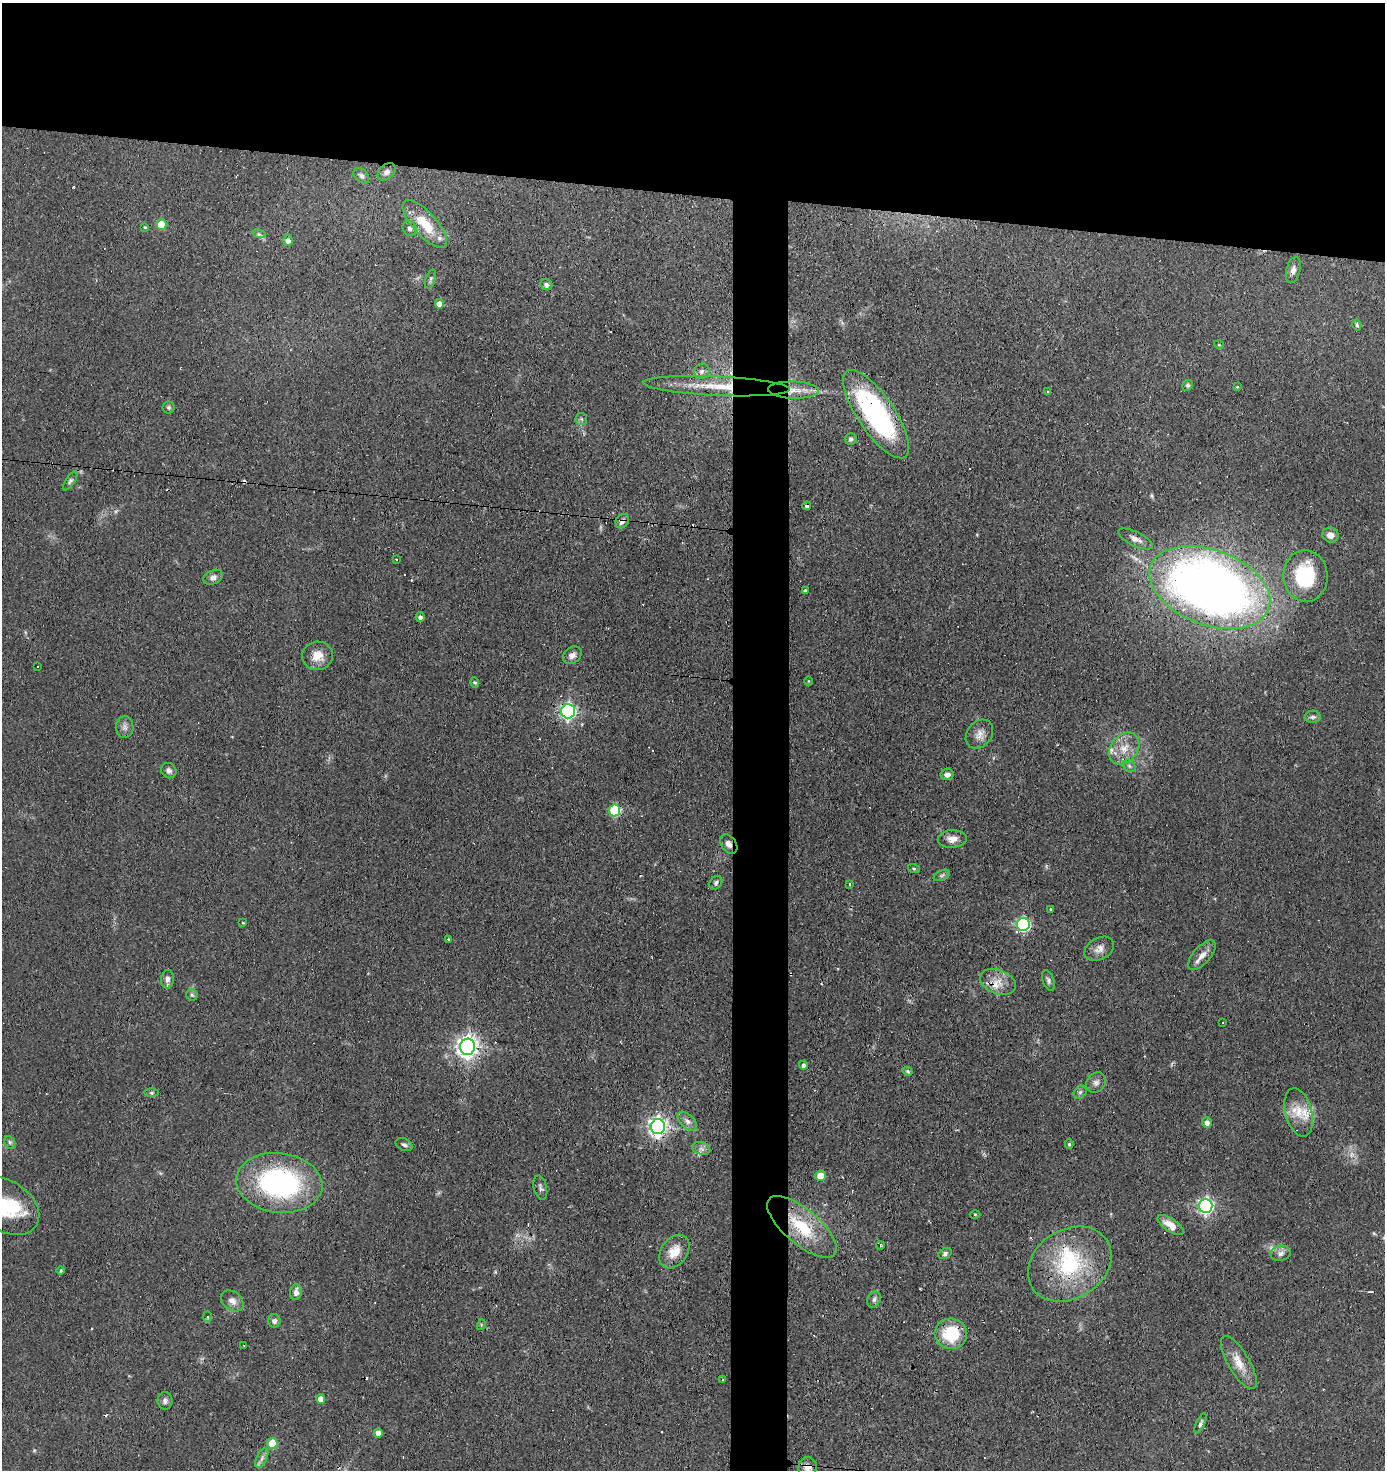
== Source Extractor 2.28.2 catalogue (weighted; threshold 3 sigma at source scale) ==
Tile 2 of 3 x 3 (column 2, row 1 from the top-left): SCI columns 1483-2865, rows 2936-4403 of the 4429 x 4403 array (HDU 1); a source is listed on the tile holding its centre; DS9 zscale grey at full resolution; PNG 1387 x 1472 px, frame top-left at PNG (2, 3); each listed source drawn as its Kron ellipse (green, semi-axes under 4 px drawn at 4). Shown black and unused: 17% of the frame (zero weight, under 3 of 4 exposures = <1% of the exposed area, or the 3 px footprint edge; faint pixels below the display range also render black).
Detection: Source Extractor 2.28.2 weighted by HDU 2 'WHT'; one run over the whole footprint, this tile lists its part. Background 0.11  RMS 0.0053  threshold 0.024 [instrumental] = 3 sigma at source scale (4.5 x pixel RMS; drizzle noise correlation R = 1.50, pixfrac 1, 0.05/0.05 arcsec/px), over >= 5 px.
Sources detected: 136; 2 too faint to see at this stretch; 1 inside a brighter object's white glare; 17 cosmic-ray / hot-pixel residue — neither listed nor drawn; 5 inside a brighter listed object's ellipse — not listed separately; the other 111 listed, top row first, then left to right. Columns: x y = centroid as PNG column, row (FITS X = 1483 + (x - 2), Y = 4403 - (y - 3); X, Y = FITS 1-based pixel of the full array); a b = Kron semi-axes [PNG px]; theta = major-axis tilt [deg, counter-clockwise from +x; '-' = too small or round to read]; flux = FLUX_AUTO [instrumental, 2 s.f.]
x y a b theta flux
387 172 10 7 41 2.2
361 176 9 6 -44 1.6
161 224 5 5 - 11
425 224 30 11 -48 17
145 227 3 3 - 1.5
410 228 8 6 -56 1.6
259 234 6 4 -16 1
288 240 5 4 - 2.5
1293 270 13 7 75 2.8
431 279 10 5 71 1.2
546 285 6 5 - 1.6
439 304 5 4 - 3.7
1357 325 5 3 - 0.83
1219 345 5 3 - 0.44
702 371 8 7 - 2
1188 385 5 5 - 0.93
717 386 73 9 -3 21
1237 387 3 3 - 0.6
793 390 25 8 -2 7.2
1048 392 4 3 - 0.8
169 407 6 6 - 0.95
876 414 52 18 -56 95
581 419 6 6 - 1.1
851 439 6 6 - 1.2
70 481 11 4 56 1.4
807 506 4 3 - 6.1
622 521 8 6 53 1.9
1330 535 8 7 - 4.1
1135 539 19 7 -25 3.6
396 559 2 2 - 0.35
1305 576 26 22 -86 31
213 577 10 7 22 2.5
1210 587 63 37 -20 530
805 590 4 3 - 0.83
420 617 5 4 - 1.8
572 655 10 8 40 2.6
317 656 15 14 - 7.3
38 666 2 2 - 0.42
808 681 4 3 - 0.37
475 683 5 3 - 0.73
568 711 7 6 - 140
1313 717 8 6 3 1.5
125 727 11 9 -89 2.4
979 734 16 12 51 4.6
1124 748 18 13 49 8.3
1129 766 7 5 -46 1.2
169 771 8 7 - 2.1
947 774 6 6 - 2.6
615 810 6 5 - 39
952 839 14 9 2 4.4
729 844 11 7 -53 3.1
914 869 6 4 -19 0.62
942 875 9 5 24 1.1
716 883 7 6 - 1.5
850 884 3 2 - 1
1050 909 3 2 - 0.64
243 923 3 2 - 0.48
1023 924 6 6 - 89
448 939 3 3 - 0.78
1099 949 16 11 30 4.2
1202 955 18 8 48 4.7
167 979 9 6 83 2.8
1048 981 11 5 -71 1.6
998 982 18 12 -20 7.6
192 995 6 5 - 0.92
1223 1022 3 3 - 1.7
468 1047 8 7 - 330
803 1065 4 4 - 1.5
908 1071 5 4 - 0.89
1096 1083 11 9 50 2.5
1080 1092 7 5 45 1.1
151 1093 7 4 0 0.8
1299 1112 25 13 -75 11
687 1121 12 6 -43 2.6
1207 1123 5 5 - 2.3
658 1127 7 7 - 270
10 1142 6 5 - 0.97
404 1144 9 6 -25 1.4
1069 1144 5 4 - 0.87
701 1148 9 6 -17 2.1
821 1176 5 5 - 12
279 1183 43 30 -7 96
540 1188 12 6 -77 1.6
5 1206 37 25 -32 29
1206 1206 7 6 - 150
975 1214 5 3 - 0.45
1170 1225 15 6 -34 6.3
802 1227 43 17 -40 27
880 1246 4 2 - 1
674 1252 18 13 54 8.7
1281 1253 10 7 12 2.4
945 1254 7 5 30 1.3
1070 1264 44 34 32 50
61 1270 4 4 - 0.81
296 1292 8 5 84 3.2
874 1299 8 6 69 1.6
232 1301 12 9 -38 3.4
207 1317 5 4 - 1
274 1321 6 6 - 1.8
481 1325 5 3 - 0.51
951 1334 16 15 - 24
244 1345 3 2 - 0.54
1239 1362 30 10 -59 8.7
722 1379 3 2 - 0.49
320 1399 5 4 - 3.6
165 1401 8 7 - 1.9
1200 1423 11 4 64 1.3
378 1433 5 4 - 4.4
272 1443 5 5 - 16
262 1458 10 5 66 2
808 1467 10 9 - 4
Overlapping masked pixels (flux is a lower limit): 11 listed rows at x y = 717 386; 793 390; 876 414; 622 521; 1305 576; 1210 587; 729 844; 998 982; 802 1227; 951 1334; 808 1467
Isophote crosses this tile's border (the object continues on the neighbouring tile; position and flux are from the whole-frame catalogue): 2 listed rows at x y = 5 1206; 808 1467